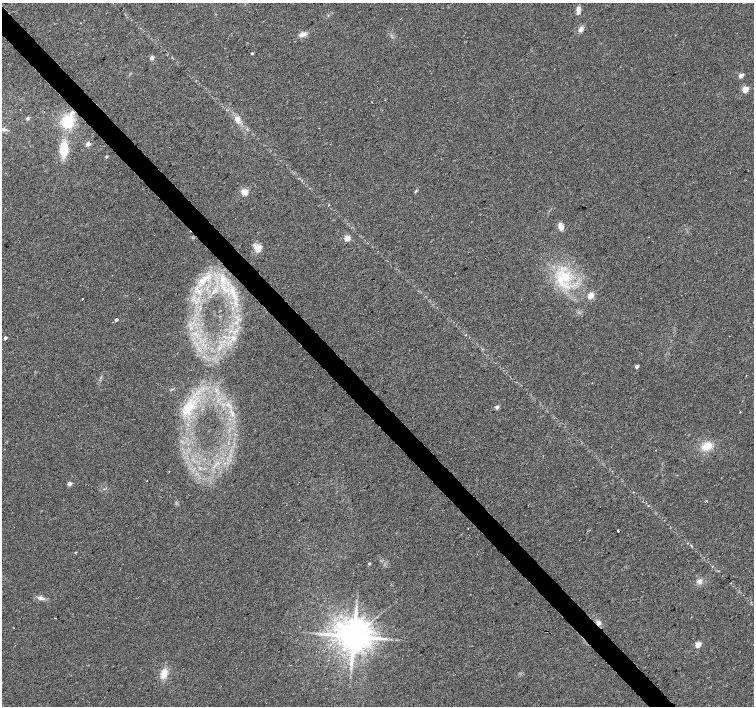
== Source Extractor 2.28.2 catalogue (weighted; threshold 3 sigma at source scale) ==
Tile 11 of 4 x 4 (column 3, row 3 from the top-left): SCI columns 3011-4514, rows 1621-3027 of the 6018 x 5989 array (HDU 1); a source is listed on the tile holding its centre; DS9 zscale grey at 2 x 2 block average (1 PNG px = mean of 2 x 2 image px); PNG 756 x 708 px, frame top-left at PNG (2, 3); no overlay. Shown black and unused: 4% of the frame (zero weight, under 2 of 3 exposures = <1% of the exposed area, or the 3 px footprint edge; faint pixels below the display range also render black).
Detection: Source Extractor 2.28.2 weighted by HDU 2 'WHT'; one run over the whole footprint, this tile lists its part. Background 0.0386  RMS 0.0086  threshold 0.0389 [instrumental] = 3 sigma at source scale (4.5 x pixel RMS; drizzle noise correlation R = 1.50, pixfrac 1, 0.0396/0.0396 arcsec/px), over >= 5 px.
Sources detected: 44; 2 inside a brighter listed object's ellipse — not listed separately; the other 42 listed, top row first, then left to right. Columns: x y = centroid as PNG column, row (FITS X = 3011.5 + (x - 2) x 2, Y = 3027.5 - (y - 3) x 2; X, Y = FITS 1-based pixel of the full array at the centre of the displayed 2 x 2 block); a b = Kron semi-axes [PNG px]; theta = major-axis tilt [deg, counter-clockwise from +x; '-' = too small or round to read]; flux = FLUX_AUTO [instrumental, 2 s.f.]
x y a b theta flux
578 9 9 4 -88 12
581 29 7 5 50 7.7
303 34 8 5 16 11
252 53 2 2 - 3.2
152 58 2 2 - 14
741 76 3 2 - 21
745 89 3 3 - 54
371 102 2 2 - 1.6
237 119 8 7 - 11
67 122 14 14 - 59
5 130 8 3 -8 4.8
88 144 2 2 - 20
64 149 12 7 86 48
106 157 4 3 - 2.2
244 192 6 6 - 13
561 226 6 4 -76 16
347 238 5 4 - 13
257 247 8 7 - 15
565 277 11 10 - 39
222 279 8 6 63 13
203 281 7 2 26 6.4
214 291 9 4 35 7.7
232 292 4 2 - 2.8
591 295 3 2 - 42
82 299 2 2 - 2.1
116 319 2 2 - 7.4
5 338 2 2 - 7.6
637 366 2 2 - 11
188 407 13 10 69 35
497 407 5 4 - 4.3
740 412 2 2 - 0.97
707 446 10 8 20 27
147 481 2 2 - 3.6
69 484 2 2 - 16
618 531 2 2 - 4
369 564 3 2 - 2.9
699 581 6 6 - 7.9
41 598 11 4 -8 9
598 623 6 5 - 7.3
353 636 8 7 - 5200
698 644 3 2 - 45
164 673 9 6 75 23
Overlapping masked pixels (flux is a lower limit): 1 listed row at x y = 598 623
Diffuse or blended objects may show on this block-average render without a row.